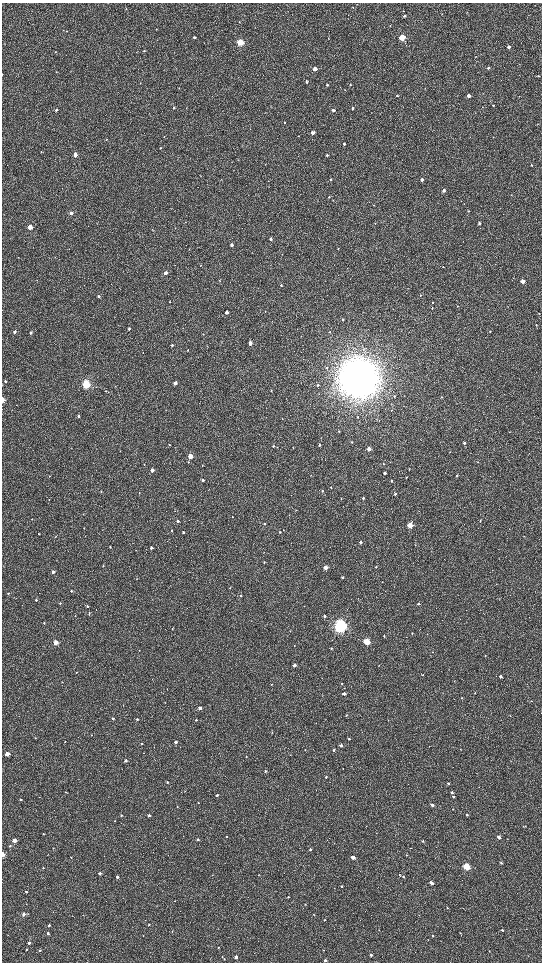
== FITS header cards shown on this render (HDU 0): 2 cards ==
NAXIS1  =                 1080 / length of data axis 1
NAXIS2  =                 1920 / length of data axis 2

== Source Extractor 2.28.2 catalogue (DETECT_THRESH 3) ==
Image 1080 x 1920 px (HDU 0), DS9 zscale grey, zoomed out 1/2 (1 PNG px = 2 x 2 image px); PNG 544 x 964 px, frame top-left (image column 1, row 1919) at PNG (2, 3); no overlay
Background 508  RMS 32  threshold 95.2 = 3 sigma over >= 5 px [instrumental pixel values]
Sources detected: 294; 2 cannot appear on this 1/2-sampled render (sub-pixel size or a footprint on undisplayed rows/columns) and are not listed; the other 292 listed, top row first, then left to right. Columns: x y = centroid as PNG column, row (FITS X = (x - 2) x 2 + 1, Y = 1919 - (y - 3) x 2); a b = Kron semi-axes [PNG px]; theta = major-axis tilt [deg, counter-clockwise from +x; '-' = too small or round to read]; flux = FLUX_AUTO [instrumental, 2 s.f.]
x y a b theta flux
126 9 2 2 - 3.3e+03
403 11 2 1 - 1.8e+03
442 14 3 2 - 2.6e+03
404 16 2 2 - 1.8e+04
239 22 2 2 - 2.7e+03
390 26 3 2 - 2.8e+03
156 29 2 2 - 2.3e+03
66 31 3 2 - 2.9e+03
194 37 2 2 - 1.3e+04
328 38 3 2 - 3.6e+03
402 38 3 3 - 3.2e+05
240 42 3 3 - 4.1e+05
509 47 3 2 - 2.6e+04
144 51 3 3 - 3.0e+03
476 56 2 2 - 2.1e+03
488 68 3 3 - 1.2e+04
315 69 3 2 - 7.2e+04
56 72 2 2 - 3.0e+03
538 76 3 3 - 8.0e+03
306 82 3 2 - 9.8e+03
327 85 2 2 - 8.3e+03
350 85 2 2 - 4.5e+03
345 90 3 1 - 2.2e+03
397 95 2 2 - 8.8e+03
469 96 3 2 - 2.9e+04
494 105 2 2 - 3.9e+03
174 108 2 2 - 6.7e+03
353 108 3 2 - 1.0e+04
56 110 3 2 - 1.2e+04
333 110 2 2 - 2.3e+04
284 123 3 2 - 4.7e+03
537 124 2 2 - 2.7e+03
312 133 3 2 - 4.4e+04
298 136 3 2 - 2.4e+03
106 140 3 2 - 2.2e+03
344 144 3 2 - 9.1e+03
160 148 3 2 - 2.4e+03
41 152 3 2 - 3.0e+03
75 155 3 2 - 6.2e+04
327 155 3 2 - 1.3e+04
265 164 2 2 - 2.1e+03
531 165 2 2 - 7.3e+03
330 180 3 3 - 5.5e+03
422 180 3 2 - 2.6e+04
444 191 3 2 - 3.2e+04
511 195 2 2 - 2.1e+03
329 197 3 2 - 4.1e+03
374 205 2 2 - 2.0e+03
171 208 3 2 - 2.1e+03
469 211 3 2 - 3.7e+03
71 213 3 2 - 3.3e+04
375 223 3 2 - 2.4e+03
479 223 3 2 - 1.1e+04
30 227 3 3 - 1.2e+05
175 228 4 1 - 2.1e+03
271 239 3 3 - 1.3e+04
231 245 3 2 - 2.3e+04
338 248 2 2 - 4.5e+03
355 250 2 2 - 2.5e+03
200 265 3 2 - 2.9e+03
443 267 3 2 - 3.9e+03
165 273 3 3 - 2.9e+04
220 281 3 2 - 2.9e+03
523 281 3 3 - 7.3e+04
281 285 3 2 - 6.1e+03
420 295 3 3 - 5.2e+03
99 296 3 3 - 1.0e+04
169 302 3 3 - 4.8e+03
432 303 2 2 - 5.0e+03
432 308 3 2 - 4.8e+03
227 312 3 3 - 3.7e+04
539 313 3 2 - 2.6e+03
343 319 3 3 - 5.0e+03
536 325 3 2 - 3.2e+03
129 329 3 2 - 9.5e+03
490 331 2 2 - 3.9e+03
14 332 4 3 - 1.6e+04
330 332 3 2 - 3.9e+03
31 333 3 2 - 1.0e+04
203 334 3 2 - 2.2e+03
250 343 3 2 - 5.3e+04
172 345 3 3 - 7.7e+03
188 350 3 3 - 4.7e+03
327 368 4 3 - 7.9e+03
358 378 15 14 - 2.0e+07
5 381 3 2 - 7.7e+03
175 383 3 2 - 3.4e+04
86 384 3 3 - 9.0e+05
318 385 3 3 - 9.9e+03
271 391 3 2 - 4.7e+03
394 396 4 3 - 6.6e+03
442 397 3 2 - 5.1e+03
3 400 3 2 - 7.9e+04
391 410 3 2 - 2.9e+03
78 416 3 2 - 1.2e+04
475 429 2 1 - 1.9e+03
339 432 3 2 - 4.2e+03
420 439 2 1 - 1.6e+03
352 442 3 3 - 7.1e+03
464 443 3 2 - 1.3e+04
169 445 3 2 - 2.8e+03
319 445 3 2 - 8.8e+03
273 446 3 3 - 9.7e+03
293 448 3 2 - 3.4e+03
369 449 3 3 - 7.1e+04
190 456 3 3 - 1.2e+05
188 462 3 3 - 3.9e+03
390 462 3 2 - 2.3e+03
478 462 2 2 - 2.5e+03
144 464 3 2 - 3.5e+03
384 464 2 2 - 3.7e+03
202 465 2 2 - 3.6e+03
409 469 3 2 - 4.0e+03
152 470 3 2 - 4.2e+04
384 473 3 2 - 2.1e+04
49 476 3 2 - 3.8e+03
457 476 3 2 - 8.7e+03
406 477 2 2 - 4.2e+03
203 480 3 2 - 1.3e+04
391 481 3 2 - 4.8e+03
331 487 3 2 - 5.2e+03
101 491 3 2 - 3.2e+03
322 491 3 2 - 5.6e+03
139 493 2 1 - 1.6e+03
395 494 3 2 - 1.2e+04
363 498 3 2 - 1.1e+04
341 499 3 2 - 3.7e+03
49 500 3 2 - 3.0e+03
83 514 3 2 - 3.0e+03
289 515 2 2 - 2.5e+03
232 517 2 2 - 2.2e+03
177 521 3 3 - 1.2e+04
480 521 3 2 - 5.2e+03
265 524 3 2 - 6.1e+03
410 525 3 3 - 2.2e+05
84 528 2 2 - 2.6e+03
103 530 2 2 - 2.7e+03
283 530 2 2 - 2.4e+03
172 531 2 2 - 5.3e+03
183 532 2 2 - 1.1e+04
280 532 3 2 - 6.1e+03
39 534 3 2 - 3.4e+03
85 536 3 1 - 2.5e+03
56 537 3 2 - 2.8e+03
360 542 3 2 - 1.5e+04
415 545 2 2 - 2.0e+03
110 546 3 2 - 5.6e+03
151 548 3 3 - 1.3e+04
264 563 3 2 - 4.6e+03
103 565 3 2 - 4.2e+03
376 567 2 2 - 4.9e+03
326 568 3 2 - 8.5e+04
53 572 3 2 - 2.0e+04
342 577 2 2 - 9.7e+03
382 582 2 1 - 2.2e+03
230 588 3 2 - 2.2e+03
71 591 3 3 - 7.2e+03
8 593 3 3 - 5.1e+03
240 595 3 2 - 6.4e+03
36 600 2 2 - 6.8e+03
60 603 3 3 - 4.7e+03
418 604 3 2 - 8.0e+03
87 606 3 2 - 1.1e+04
89 613 6 2 90 6.1e+03
75 616 2 2 - 2.2e+03
325 616 3 2 - 1.8e+04
44 623 3 2 - 3.9e+03
340 626 5 4 - 2.2e+06
172 629 2 2 - 3.8e+03
412 633 2 2 - 3.0e+03
384 636 3 2 - 4.9e+03
332 640 2 1 - 1.6e+03
56 642 3 2 - 1.3e+05
367 642 3 3 - 4.4e+05
294 646 2 2 - 3.0e+03
332 648 3 3 - 6.6e+03
432 652 2 2 - 3.1e+03
485 655 2 1 - 2.3e+03
294 665 3 2 - 3.5e+04
379 665 3 2 - 2.1e+03
449 669 2 1 - 1.5e+03
76 672 3 2 - 3.1e+03
423 675 3 2 - 4.1e+03
500 676 2 2 - 2.4e+04
62 682 2 2 - 2.5e+03
341 683 2 2 - 3.5e+03
272 684 2 2 - 4.3e+03
344 688 3 2 - 2.6e+03
167 689 2 2 - 2.0e+03
475 693 2 2 - 2.6e+03
344 694 2 2 - 3.7e+04
462 698 2 2 - 5.1e+03
531 701 3 2 - 3.8e+03
200 708 2 2 - 4.4e+04
346 715 2 2 - 3.1e+03
510 716 3 2 - 3.1e+03
113 719 2 2 - 1.4e+04
137 719 3 3 - 1.2e+04
196 720 2 2 - 7.6e+03
272 732 2 2 - 2.6e+03
91 735 3 2 - 3.7e+03
35 738 2 2 - 2.2e+03
349 739 2 2 - 1.0e+04
65 742 3 2 - 2.5e+03
175 742 2 2 - 2.5e+04
142 744 3 2 - 1.0e+04
341 745 3 2 - 2.1e+04
460 749 2 2 - 2.4e+03
305 750 2 2 - 3.1e+03
333 750 3 2 - 1.3e+04
143 753 2 2 - 2.5e+03
7 754 3 3 - 1.0e+05
290 755 3 2 - 2.7e+03
246 757 2 2 - 5.0e+03
126 761 3 2 - 1.6e+04
343 769 2 2 - 2.4e+03
265 771 3 3 - 8.0e+03
326 777 3 2 - 7.9e+03
167 782 2 2 - 8.6e+03
448 783 2 2 - 8.2e+03
66 792 3 2 - 4.1e+03
452 792 3 3 - 8.5e+03
217 795 2 2 - 1.6e+04
453 797 3 2 - 8.4e+03
20 799 2 2 - 1.2e+04
198 803 2 2 - 2.7e+03
432 805 2 2 - 1.8e+04
177 807 2 2 - 3.7e+03
453 809 2 1 - 2.5e+03
121 815 2 2 - 7.2e+03
149 815 2 2 - 2.2e+04
467 815 3 2 - 1.3e+04
115 821 2 2 - 2.9e+03
523 826 3 2 - 3.0e+03
376 833 2 1 - 1.4e+03
43 834 2 2 - 4.9e+03
227 837 2 2 - 5.9e+03
499 837 3 2 - 2.8e+04
198 839 2 2 - 1.3e+04
14 841 3 3 - 6.9e+04
422 841 3 2 - 6.8e+03
10 846 3 3 - 6.8e+03
53 848 2 2 - 4.0e+03
411 848 2 2 - 2.0e+03
310 849 3 2 - 7.8e+03
2 854 3 2 - 5.4e+04
406 855 2 2 - 5.7e+03
71 857 2 2 - 4.3e+03
353 858 3 2 - 5.6e+04
501 863 3 2 - 7.3e+03
466 867 3 3 - 4.4e+05
43 868 3 2 - 4.4e+03
99 873 2 2 - 2.4e+04
284 873 2 1 - 1.6e+03
212 875 2 1 - 1.6e+03
258 875 3 3 - 4.5e+03
399 875 3 2 - 3.9e+03
117 877 2 2 - 2.3e+04
403 877 3 2 - 7.7e+03
431 883 3 2 - 2.9e+04
342 887 2 2 - 4.6e+03
26 892 2 2 - 5.8e+03
288 897 2 2 - 4.1e+03
175 901 2 2 - 3.3e+03
305 904 2 2 - 3.1e+03
447 907 3 2 - 5.4e+03
463 908 2 1 - 1.7e+03
24 914 3 2 - 2.6e+04
313 914 3 2 - 4.9e+03
324 920 2 2 - 3.6e+03
149 924 2 2 - 4.8e+03
49 925 3 2 - 1.1e+04
379 930 3 2 - 2.5e+03
502 930 3 2 - 6.9e+03
172 932 3 2 - 3.2e+03
48 933 2 2 - 1.7e+04
460 933 2 2 - 4.4e+03
8 935 2 1 - 1.4e+03
143 936 2 2 - 2.4e+03
433 936 3 2 - 4.7e+03
29 943 3 2 - 1.4e+04
218 948 2 2 - 6.3e+03
26 949 2 2 - 5.6e+03
40 950 2 2 - 5.1e+03
323 950 2 2 - 3.7e+03
489 951 2 2 - 3.0e+03
371 955 3 2 - 1.3e+04
222 956 3 2 - 3.0e+03
528 956 2 1 - 1.5e+03
236 957 3 2 - 2.6e+04
224 959 3 2 - 6.8e+03
325 960 2 2 - 1.7e+04
At the frame edge (FLAGS 8, measured only in part): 2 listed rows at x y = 3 400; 2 854
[2 sub-pixel or undisplayed-footprint detections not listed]